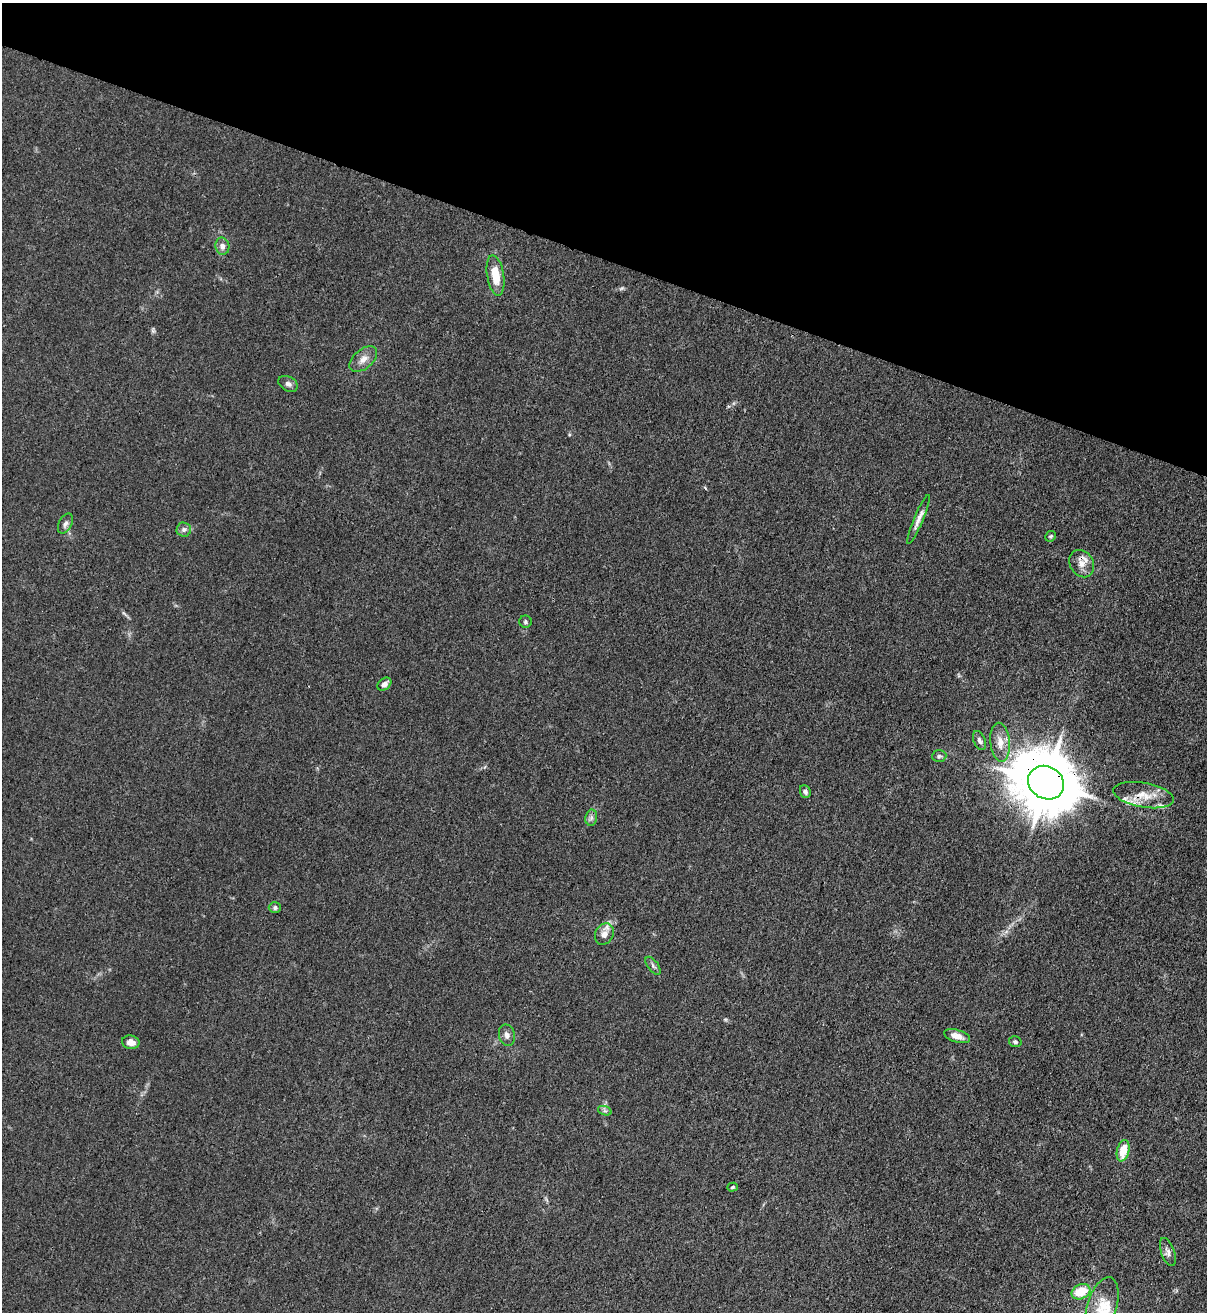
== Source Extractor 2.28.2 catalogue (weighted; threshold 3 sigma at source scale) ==
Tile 2 of 4 x 4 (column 2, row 1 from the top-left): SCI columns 1422-2626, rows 3964-5273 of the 5381 x 5304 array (HDU 1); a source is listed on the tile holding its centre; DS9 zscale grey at full resolution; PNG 1209 x 1314 px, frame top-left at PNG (2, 3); each listed source drawn as its Kron ellipse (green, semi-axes under 4 px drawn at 4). Shown black and unused: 20% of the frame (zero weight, under 3 of 4 exposures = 7% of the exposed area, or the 3 px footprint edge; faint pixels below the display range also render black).
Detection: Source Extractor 2.28.2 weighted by HDU 2 'WHT'; one run over the whole footprint, this tile lists its part. Background 0.0241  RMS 0.0029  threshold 0.0129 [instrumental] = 3 sigma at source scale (4.5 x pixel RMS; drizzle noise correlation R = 1.50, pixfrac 1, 0.05/0.05 arcsec/px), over >= 5 px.
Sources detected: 35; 4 inside a brighter listed object's ellipse — not listed separately; the other 31 listed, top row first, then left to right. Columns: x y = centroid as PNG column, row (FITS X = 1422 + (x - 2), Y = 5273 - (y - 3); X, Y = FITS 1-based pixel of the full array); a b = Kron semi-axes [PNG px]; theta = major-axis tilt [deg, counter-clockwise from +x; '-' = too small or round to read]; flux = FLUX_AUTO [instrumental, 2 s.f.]
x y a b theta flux
222 246 8 7 - 1.4
495 275 20 8 -81 6.1
363 359 16 9 41 2.4
288 384 10 7 -30 1
918 519 26 4 67 2
65 524 11 6 62 1.1
184 530 7 7 - 0.89
1051 536 6 5 - 0.44
1082 564 14 11 -56 2.6
525 622 6 6 - 0.53
384 684 8 5 37 1.4
979 740 10 5 -66 0.96
1000 742 19 9 -84 3.4
939 756 7 6 - 0.63
1046 783 19 16 -32 2200
805 791 6 5 - 0.78
1144 795 30 12 -10 5.8
591 818 8 5 79 0.88
275 908 6 5 - 0.71
604 934 11 9 61 2.2
653 966 10 5 -53 0.75
507 1035 11 8 -77 1.3
957 1036 13 6 -17 2.3
131 1042 9 6 -10 2.2
1015 1042 6 5 - 0.59
605 1111 7 4 -18 0.59
1123 1151 11 6 77 5.3
733 1187 5 4 - 0.46
1168 1252 15 6 -70 1.4
1081 1292 10 7 26 6.9
1102 1306 29 14 72 6.8
Overlapping masked pixels (flux is a lower limit): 2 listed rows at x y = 1046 783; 1144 795